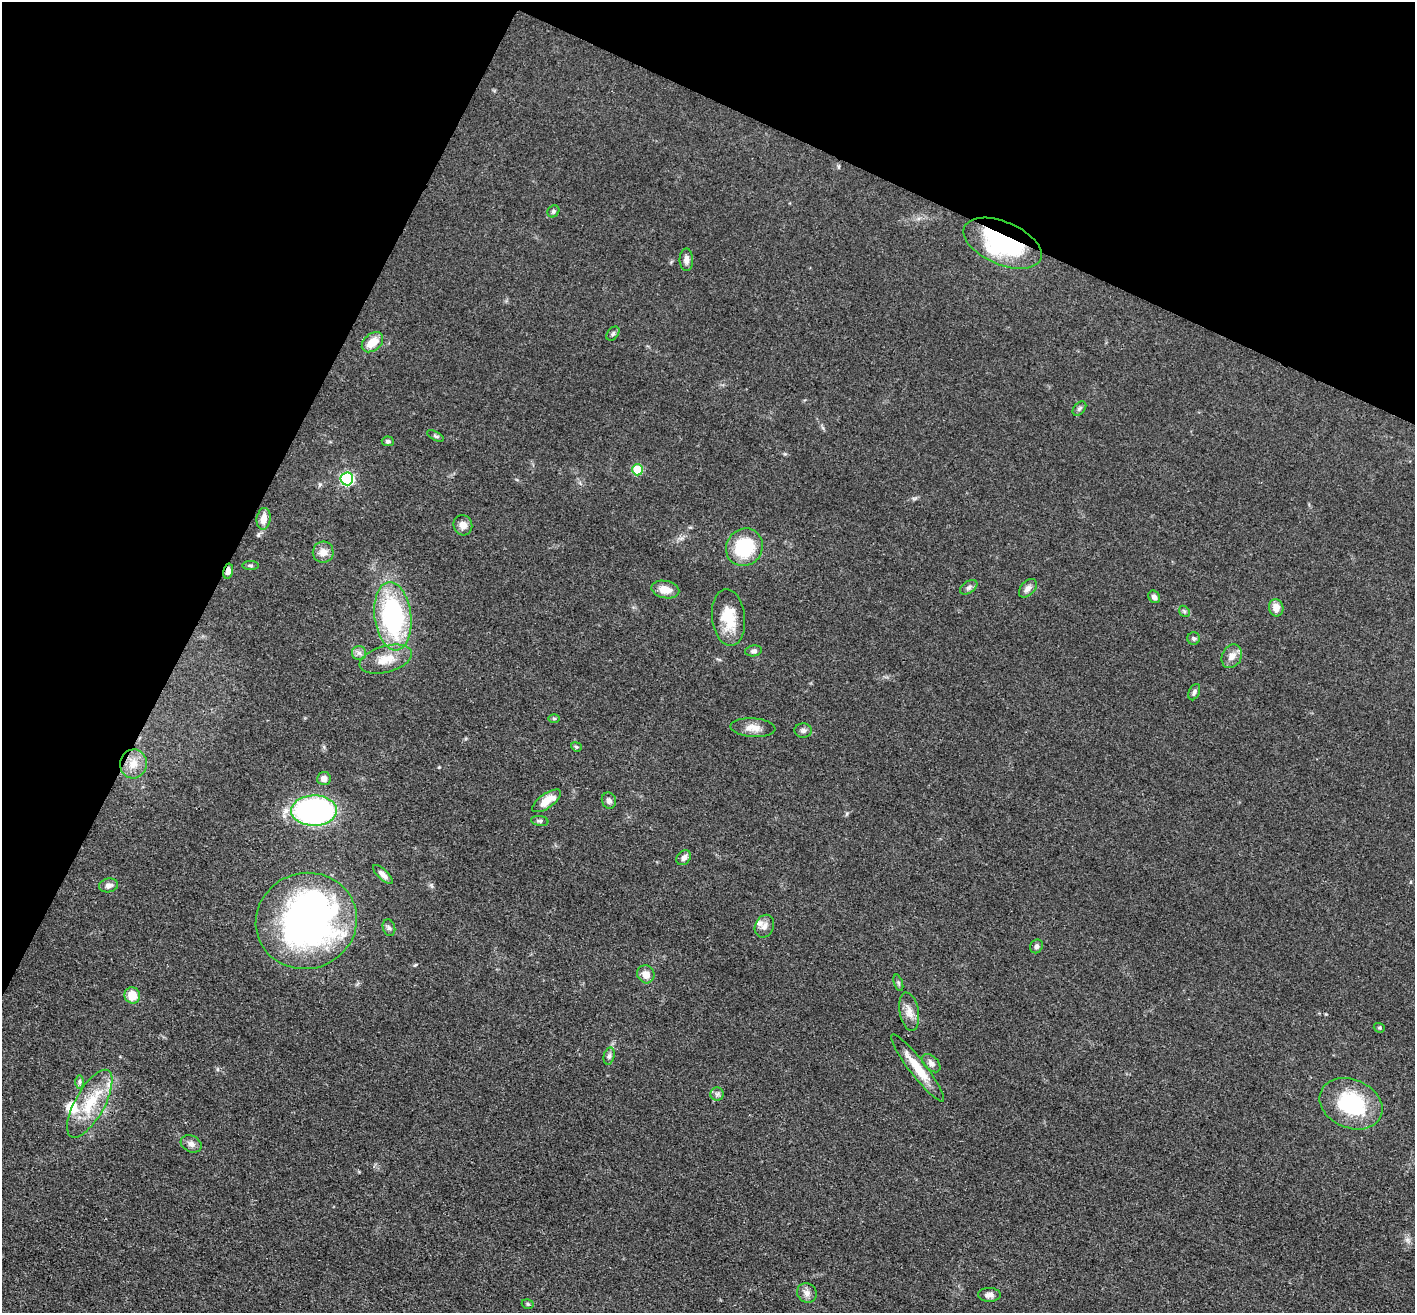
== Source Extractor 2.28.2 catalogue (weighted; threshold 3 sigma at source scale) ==
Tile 2 of 4 x 4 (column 2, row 1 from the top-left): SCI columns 1414-2826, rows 4212-5522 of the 5653 x 5665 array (HDU 1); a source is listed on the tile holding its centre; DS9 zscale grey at full resolution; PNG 1417 x 1315 px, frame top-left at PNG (2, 2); each listed source drawn as its Kron ellipse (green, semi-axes under 4 px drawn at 4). Shown black and unused: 24% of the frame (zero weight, under 3 of 4 exposures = <1% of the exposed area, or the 3 px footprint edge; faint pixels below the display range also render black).
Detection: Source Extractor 2.28.2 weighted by HDU 2 'WHT'; one run over the whole footprint, this tile lists its part. Background 0.0503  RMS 0.0048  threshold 0.0214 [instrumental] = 3 sigma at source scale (4.5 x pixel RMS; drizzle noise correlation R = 1.50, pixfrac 1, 0.05/0.05 arcsec/px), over >= 5 px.
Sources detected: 67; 1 inside a brighter object's white glare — neither listed nor drawn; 3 inside a brighter listed object's ellipse — not listed separately; the other 63 listed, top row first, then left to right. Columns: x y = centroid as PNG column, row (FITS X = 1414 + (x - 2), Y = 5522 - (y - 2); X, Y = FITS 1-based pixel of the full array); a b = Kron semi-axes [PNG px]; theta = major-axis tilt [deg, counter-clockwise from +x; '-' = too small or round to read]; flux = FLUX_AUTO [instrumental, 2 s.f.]
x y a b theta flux
553 211 6 5 - 0.95
1002 243 41 21 -23 54
686 260 11 6 -89 2.4
613 334 8 5 50 1
372 342 12 8 40 7.7
1079 408 8 5 49 1.2
435 436 9 4 -27 0.84
388 441 6 5 - 1
637 470 5 5 - 16
347 479 6 6 - 75
264 519 11 7 83 5.2
463 525 10 9 - 3.5
744 547 19 18 - 30
323 552 10 10 - 4
250 565 8 4 0 0.84
228 571 7 5 78 2.2
969 587 10 6 34 1.5
1028 588 11 7 47 2.6
665 590 14 8 -12 5.7
1154 597 7 5 -52 1.9
1276 608 9 7 -78 5
1184 611 6 4 -46 0.84
393 616 34 18 -83 78
729 617 28 16 -84 14
1194 638 6 6 - 1
754 651 8 5 8 1.2
359 653 7 7 - 1.8
1232 656 12 9 64 3.7
386 659 27 13 16 8.9
1194 692 9 5 65 1.4
554 718 6 4 -1 0.6
753 728 22 9 -4 4.6
803 730 8 7 - 1.4
576 747 5 4 - 0.65
133 764 14 13 - 6.4
324 778 6 6 - 2.6
547 801 17 7 35 7.3
609 801 8 7 - 1.8
314 811 23 15 1 130
540 821 9 5 -8 1
684 858 8 6 46 2.3
383 874 12 5 -44 2.6
108 885 9 7 10 2.2
306 921 51 48 19 200
764 926 12 9 65 2.8
389 928 8 6 -72 1.4
1036 946 7 6 - 1.2
646 974 9 8 - 4.3
898 983 9 4 -72 0.84
132 995 8 7 - 8.4
909 1012 19 9 -79 4.5
1379 1028 6 4 -19 0.66
609 1056 8 5 75 1.3
931 1063 11 7 -45 2.2
918 1068 42 8 -52 11
79 1082 7 4 -90 1.1
717 1094 6 6 - 1.3
90 1104 38 14 61 19
1351 1104 33 24 -23 39
191 1144 11 8 -27 2.4
807 1293 10 9 - 2.7
989 1295 11 7 0 2.5
528 1304 6 4 -17 0.77
Overlapping masked pixels (flux is a lower limit): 2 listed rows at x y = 1002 243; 228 571